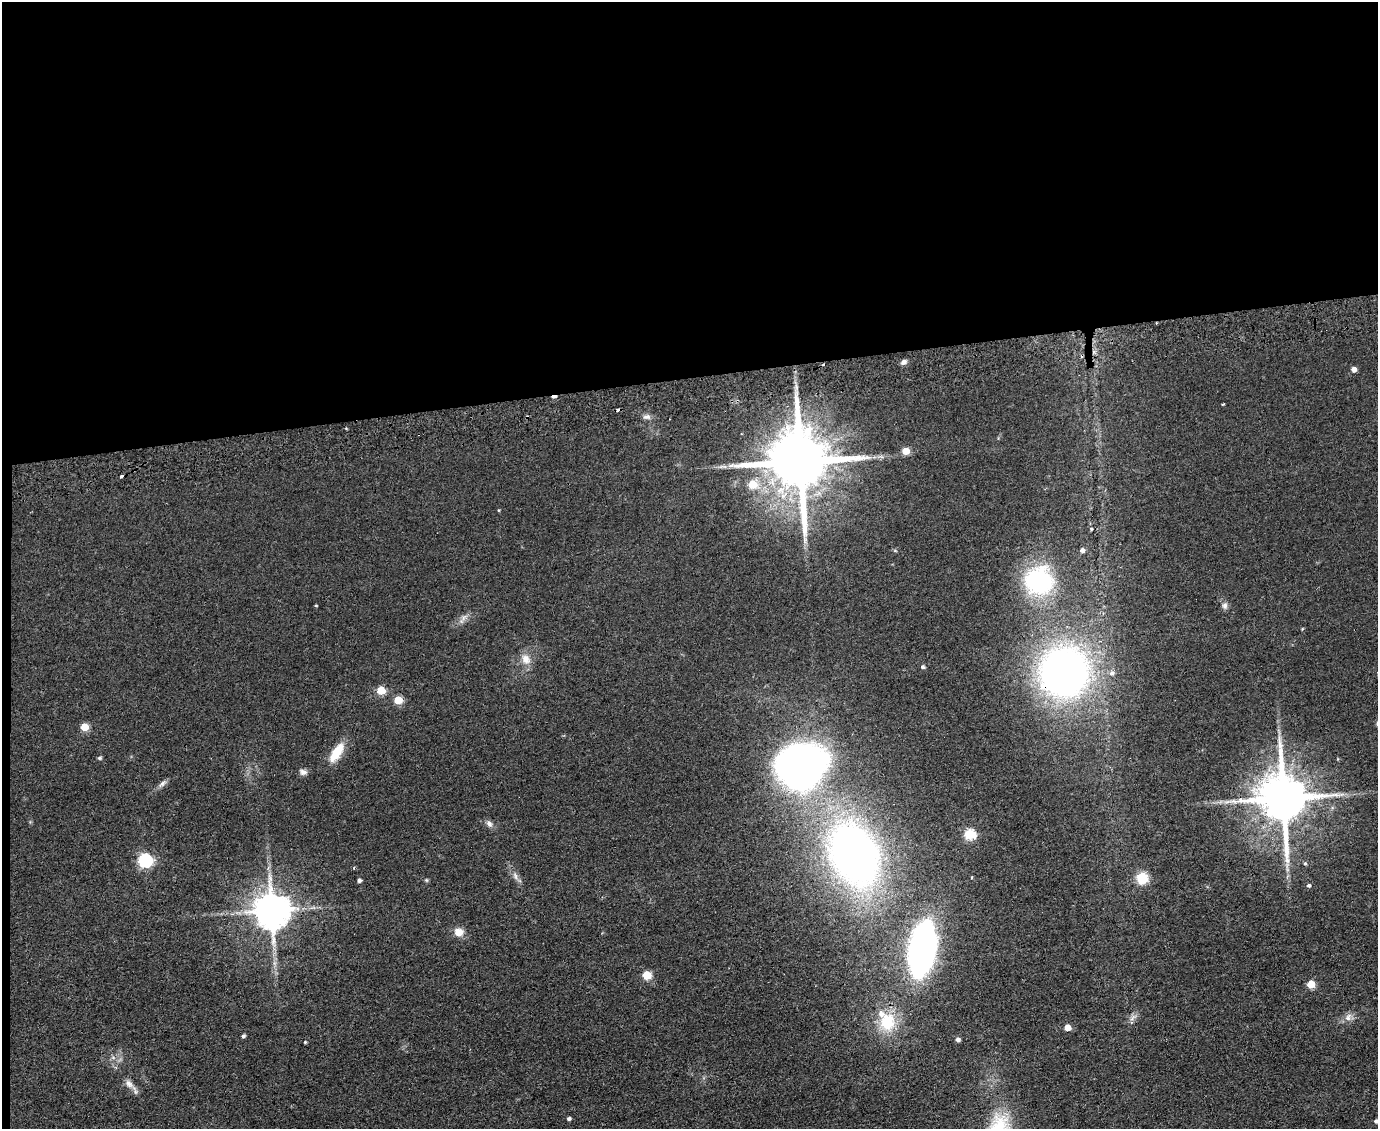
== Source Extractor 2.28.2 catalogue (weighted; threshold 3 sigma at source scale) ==
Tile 1 of 3 x 4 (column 1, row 1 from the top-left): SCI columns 425-1800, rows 3424-4550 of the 4674 x 6921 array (HDU 1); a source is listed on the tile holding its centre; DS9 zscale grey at full resolution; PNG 1380 x 1131 px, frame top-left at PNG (2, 2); no overlay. Shown black and unused: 34% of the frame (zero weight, under 2 of 3 exposures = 3% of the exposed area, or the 3 px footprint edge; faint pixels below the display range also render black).
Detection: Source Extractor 2.28.2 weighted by HDU 2 'WHT'; one run over the whole footprint, this tile lists its part. Background 0.0634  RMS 0.0089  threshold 0.0401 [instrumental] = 3 sigma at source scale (4.5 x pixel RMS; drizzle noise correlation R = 1.50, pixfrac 1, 0.05/0.05 arcsec/px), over >= 5 px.
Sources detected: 65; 1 too faint to see at this stretch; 1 inside a brighter object's white glare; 4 cosmic-ray / hot-pixel residue — not listed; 1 inside a brighter listed object's ellipse — not listed separately; the other 58 listed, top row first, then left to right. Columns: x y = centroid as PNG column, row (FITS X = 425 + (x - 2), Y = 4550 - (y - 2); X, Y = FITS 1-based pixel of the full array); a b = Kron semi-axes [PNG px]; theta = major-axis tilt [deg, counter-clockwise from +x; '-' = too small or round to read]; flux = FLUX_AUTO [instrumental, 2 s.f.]
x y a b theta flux
904 362 8 6 19 2.9
1354 369 5 4 - 5.9
1223 404 3 2 - 0.78
646 417 11 6 -7 3.6
905 451 5 5 - 19
800 461 18 15 -84 9200
121 476 3 3 - 6
752 484 6 6 - 23
499 510 5 3 - 0.73
1091 529 5 3 - 0.81
1082 550 5 5 - 3.5
895 551 6 4 -19 0.97
1039 581 26 25 - 120
316 605 3 3 - 0.77
1225 606 10 7 86 3.3
464 618 14 6 44 4.5
1302 629 5 3 - 0.73
526 659 15 12 -48 9.2
923 667 5 4 - 1.8
1064 672 44 43 - 440
1111 673 7 7 - 3
381 690 5 5 - 33
398 700 5 5 - 29
84 727 5 5 - 24
336 752 26 11 57 19
99 758 5 4 - 1.5
803 761 41 25 5 390
303 772 9 7 -12 3.7
162 783 13 6 42 3.3
1283 798 15 13 -84 5300
489 824 11 7 -59 3.5
970 834 6 5 - 71
855 855 44 31 -64 650
145 860 6 6 - 160
1305 863 5 5 - 1.5
354 868 4 3 - 1.1
515 876 12 6 -66 4.2
971 877 4 2 - 0.95
1142 878 12 12 - 19
359 880 4 4 - 2.4
426 880 6 4 -89 1.1
1309 885 5 4 - 2
271 910 10 10 - 2600
459 932 11 10 - 8.4
922 949 53 24 80 270
274 963 7 4 -71 2.1
647 975 5 5 - 34
1311 984 5 5 - 25
1348 1017 12 8 57 5.4
1133 1018 13 6 39 3.9
887 1022 27 23 87 35
1067 1028 5 4 - 12
243 1036 4 3 - 1.9
958 1039 5 4 - 2.8
305 1042 4 4 - 0.93
129 1083 13 9 -50 6.1
569 1119 4 4 - 2
1376 1121 4 4 - 2.1
Overlapping masked pixels (flux is a lower limit): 3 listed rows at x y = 800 461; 121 476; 1064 672
Isophote crosses this tile's border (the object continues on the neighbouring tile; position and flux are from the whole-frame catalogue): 1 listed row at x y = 1376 1121